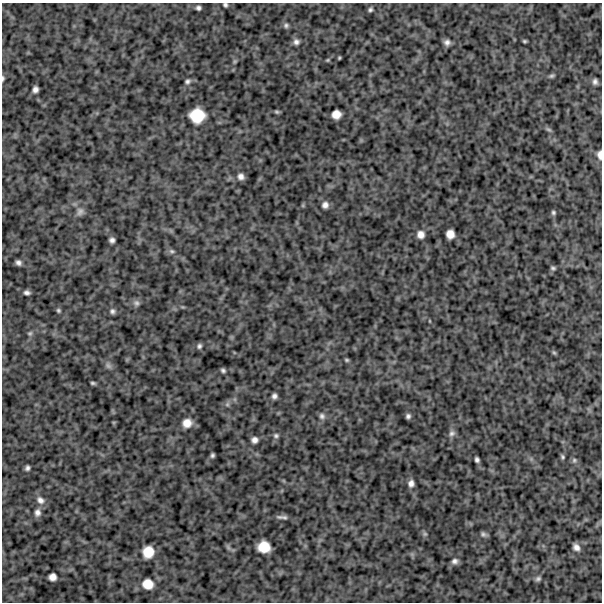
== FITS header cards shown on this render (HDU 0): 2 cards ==
NAXIS1  =                  600
NAXIS2  =                  600

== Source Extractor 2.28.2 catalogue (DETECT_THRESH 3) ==
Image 600 x 600 px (HDU 0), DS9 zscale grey, 1 PNG px = 1 image px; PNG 604 x 604 px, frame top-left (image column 1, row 600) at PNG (2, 3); no overlay
Background 834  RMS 260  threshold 769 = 3 sigma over >= 5 px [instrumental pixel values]
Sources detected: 68; all 68 listed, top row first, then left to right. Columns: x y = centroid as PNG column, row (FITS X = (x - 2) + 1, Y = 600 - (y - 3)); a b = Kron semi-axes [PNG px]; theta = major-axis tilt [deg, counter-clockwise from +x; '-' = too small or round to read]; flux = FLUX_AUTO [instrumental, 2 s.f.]
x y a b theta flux
225 5 4 4 - 35000
198 8 5 4 - 44000
370 9 5 4 - 36000
286 25 7 6 - 42000
524 41 4 3 - 23000
296 42 8 7 - 65000
447 42 6 6 - 72000
339 58 3 2 - 18000
328 60 5 4 - 19000
235 61 6 4 44 24000
552 76 8 4 23 33000
3 78 8 4 85 31000
187 81 7 6 - 44000
595 82 6 5 - 57000
35 89 6 5 - 73000
277 112 6 4 -2 27000
336 114 8 8 - 160000
197 115 13 12 - 460000
549 129 9 4 -35 36000
600 155 10 5 -86 84000
241 176 7 7 - 82000
325 205 8 7 - 79000
80 211 11 9 79 87000
553 212 5 5 - 31000
421 234 9 8 - 110000
450 234 8 7 - 150000
112 240 5 5 - 58000
171 251 8 5 -16 43000
18 263 5 5 - 60000
553 268 5 3 - 31000
27 292 7 5 -4 56000
136 303 9 8 - 59000
58 310 6 5 - 30000
112 311 7 7 - 52000
430 321 5 3 - 14000
30 333 7 6 - 36000
199 346 6 5 - 42000
554 353 7 4 -61 26000
347 360 5 4 - 26000
108 366 10 6 -45 59000
223 370 5 4 - 37000
93 383 5 3 - 28000
274 396 5 5 - 58000
227 404 7 6 - 41000
322 416 9 8 - 64000
408 416 4 4 - 42000
187 423 10 9 - 170000
452 433 9 8 - 59000
276 436 7 6 - 40000
254 440 6 6 - 79000
212 455 4 3 - 34000
562 457 5 4 - 29000
477 460 5 4 - 45000
574 460 8 7 - 43000
27 468 5 4 - 44000
411 483 8 6 87 81000
40 500 12 9 -47 100000
37 512 9 8 - 81000
284 517 9 6 -9 50000
425 534 6 5 - 31000
483 534 7 5 -22 46000
264 547 11 10 - 310000
576 547 8 7 - 88000
148 552 10 10 - 280000
454 561 8 6 3 62000
52 577 7 7 - 110000
538 579 7 6 - 42000
148 584 11 10 - 220000
At the frame edge (FLAGS 8, measured only in part): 3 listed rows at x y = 225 5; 3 78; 600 155